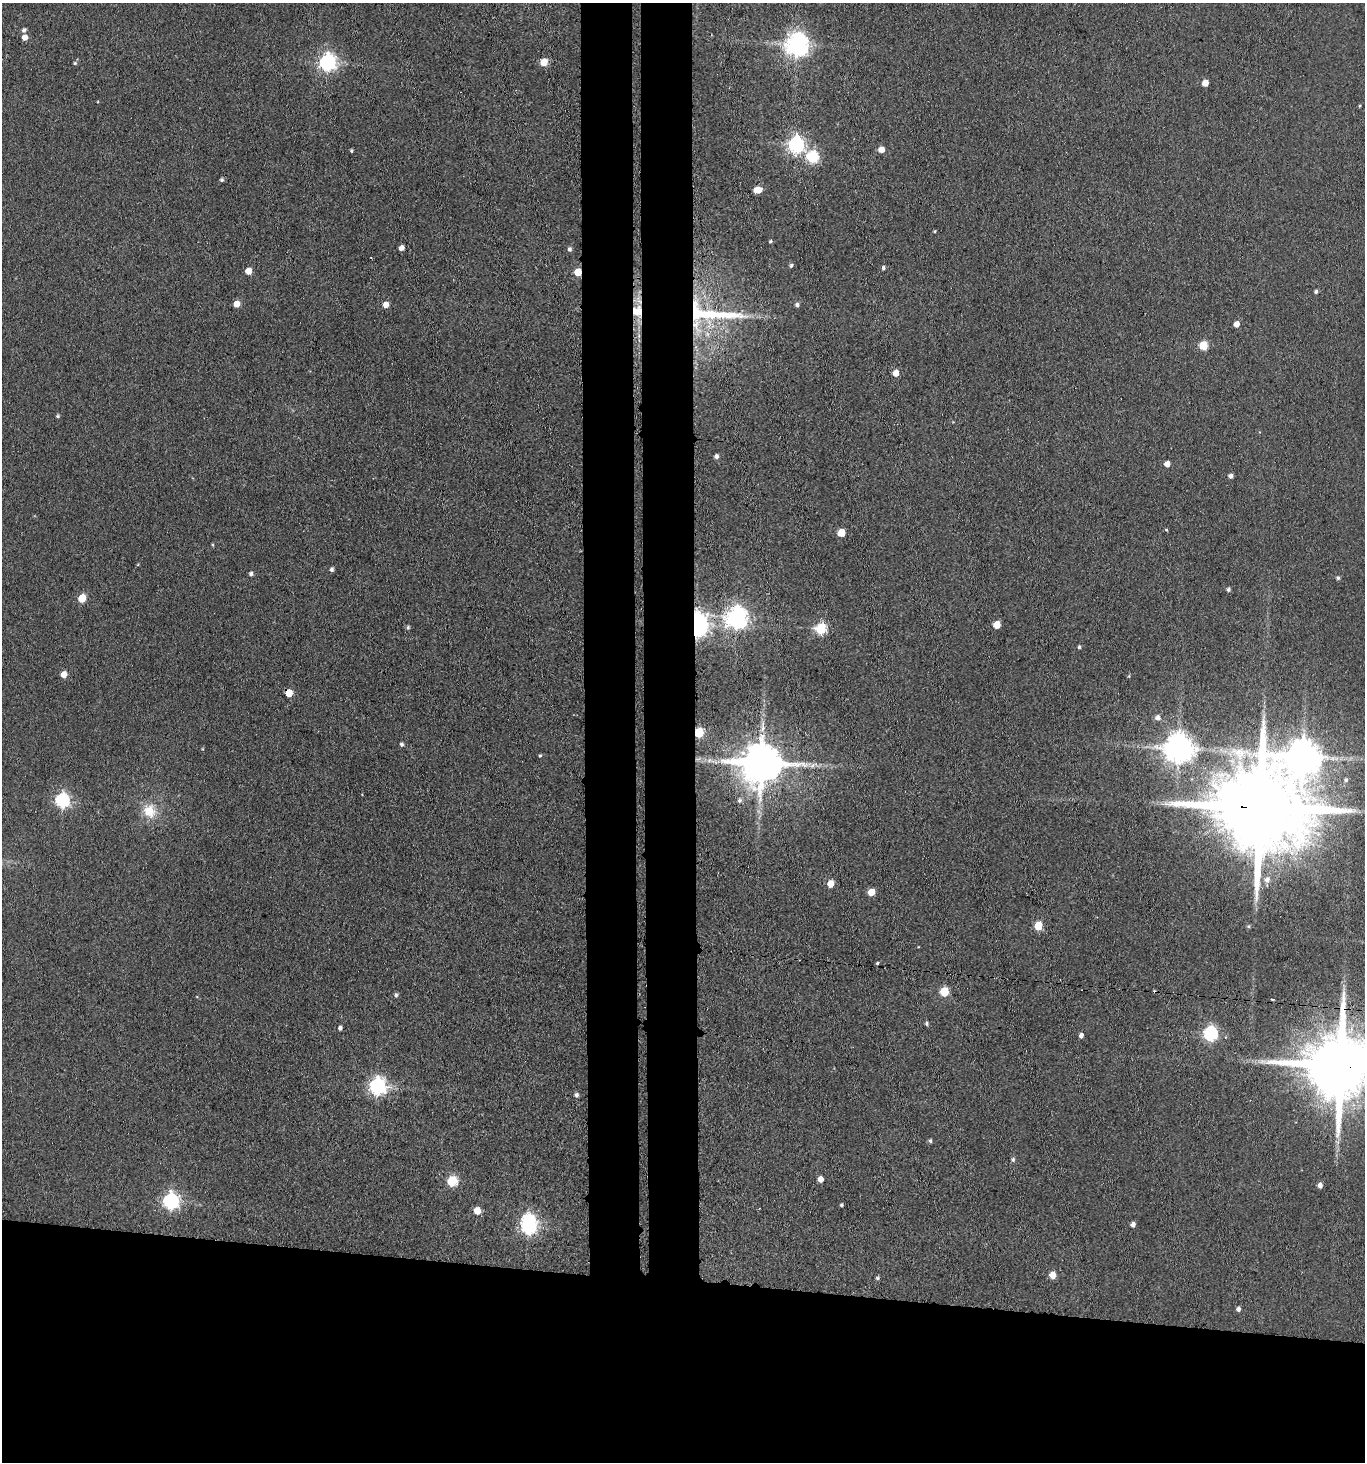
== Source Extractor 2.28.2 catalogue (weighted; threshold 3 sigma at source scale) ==
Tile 8 of 3 x 3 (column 2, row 3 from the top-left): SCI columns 1583-2945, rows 6-1465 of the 4470 x 4389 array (HDU 1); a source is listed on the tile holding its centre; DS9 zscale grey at full resolution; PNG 1367 x 1464 px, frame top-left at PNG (2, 3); no overlay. Shown black and unused: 19% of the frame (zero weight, under 3 of 4 exposures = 5% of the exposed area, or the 3 px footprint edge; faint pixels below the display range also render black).
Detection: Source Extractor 2.28.2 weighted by HDU 2 'WHT'; one run over the whole footprint, this tile lists its part. Background 0.063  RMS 0.0065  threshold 0.0292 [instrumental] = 3 sigma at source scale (4.5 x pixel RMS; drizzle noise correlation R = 1.50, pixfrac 1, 0.05/0.05 arcsec/px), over >= 5 px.
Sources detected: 95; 1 inside a brighter object's white glare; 1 cosmic-ray / hot-pixel residue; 1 long thin detection or spike segment (spike, bleed or trail) — not listed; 1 inside a brighter listed object's ellipse — not listed separately; the other 91 listed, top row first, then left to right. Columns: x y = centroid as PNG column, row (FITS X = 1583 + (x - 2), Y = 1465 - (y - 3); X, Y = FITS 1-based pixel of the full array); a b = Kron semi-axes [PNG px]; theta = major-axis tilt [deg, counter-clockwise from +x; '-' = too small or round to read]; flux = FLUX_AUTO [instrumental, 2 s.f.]
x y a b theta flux
24 30 5 5 - 1.8
25 37 5 5 - 5
797 45 8 8 - 500
327 62 7 6 - 250
544 62 6 5 - 12
75 63 5 5 - 0.96
1205 83 5 5 - 7.5
1359 106 5 3 - 0.57
796 145 7 6 - 210
881 149 5 5 - 5.9
351 151 3 3 - 0.96
813 157 6 6 - 75
222 180 4 4 - 1.3
757 190 7 5 8 9.2
935 231 4 3 - 0.66
770 241 4 3 - 0.92
401 248 4 4 - 3.7
569 249 5 4 - 1.8
791 265 6 4 74 1.1
883 268 5 4 - 1.4
248 271 5 5 - 9.8
578 272 5 5 - 16
1316 292 4 4 - 1.5
236 304 5 5 - 7.2
385 305 5 5 - 5.6
797 305 5 5 - 1.7
710 314 95 30 -3 93
1236 324 5 4 - 6.1
1203 345 5 5 - 26
895 373 5 5 - 7.5
58 416 5 4 - 1
716 456 5 5 - 2
1167 464 5 4 - 5.3
1231 476 4 4 - 2.5
1166 530 4 3 - 0.7
841 533 5 5 - 14
331 569 5 4 - 1.8
251 574 5 4 - 1.8
1338 578 5 4 - 1.3
1228 590 5 5 - 1.4
82 598 5 5 - 20
736 617 8 7 - 460
696 625 8 6 84 640
997 625 5 5 - 13
408 627 5 4 - 1.3
821 629 6 6 - 65
1079 647 4 3 - 1.2
63 674 5 4 - 7.4
289 693 5 5 - 12
1158 718 7 6 - 3.3
699 732 6 5 - 39
401 744 4 3 - 1.7
1179 748 9 9 - 1100
540 755 4 3 - 0.86
1303 757 11 10 - 1600
710 760 13 6 -9 4
761 763 12 11 - 2900
1346 780 7 6 - 1.9
62 800 7 6 - 140
740 800 6 5 - 1.7
1260 807 30 21 -7 17000
149 811 18 16 -54 15
1267 880 7 7 - 3.5
830 884 6 6 - 8
871 892 5 5 - 10
1038 926 5 5 - 27
1249 926 5 5 - 0.91
877 963 4 3 - 0.9
944 992 6 5 - 29
396 995 5 4 - 1.4
1272 999 3 3 - 5.3
926 1023 5 4 - 1.1
340 1028 4 4 - 2.3
1210 1033 7 6 - 140
1081 1035 5 4 - 2.6
1341 1065 19 17 -10 7400
377 1086 7 7 - 240
576 1095 5 5 - 1.7
930 1141 5 4 - 1.1
1013 1160 5 5 - 1.3
820 1179 5 4 - 5.3
452 1181 6 5 - 46
1320 1185 5 4 - 3.4
170 1201 7 6 - 190
841 1205 4 3 - 0.92
477 1211 5 5 - 11
1133 1224 5 4 - 3
528 1227 7 6 - 150
1053 1275 5 5 - 8.3
877 1278 5 4 - 1.1
1238 1309 5 4 - 2.5
Overlapping masked pixels (flux is a lower limit): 7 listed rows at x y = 578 272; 710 314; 696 625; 289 693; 699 732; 1260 807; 1341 1065
Isophote crosses this tile's border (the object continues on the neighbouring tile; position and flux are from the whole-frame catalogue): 1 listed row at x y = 1341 1065